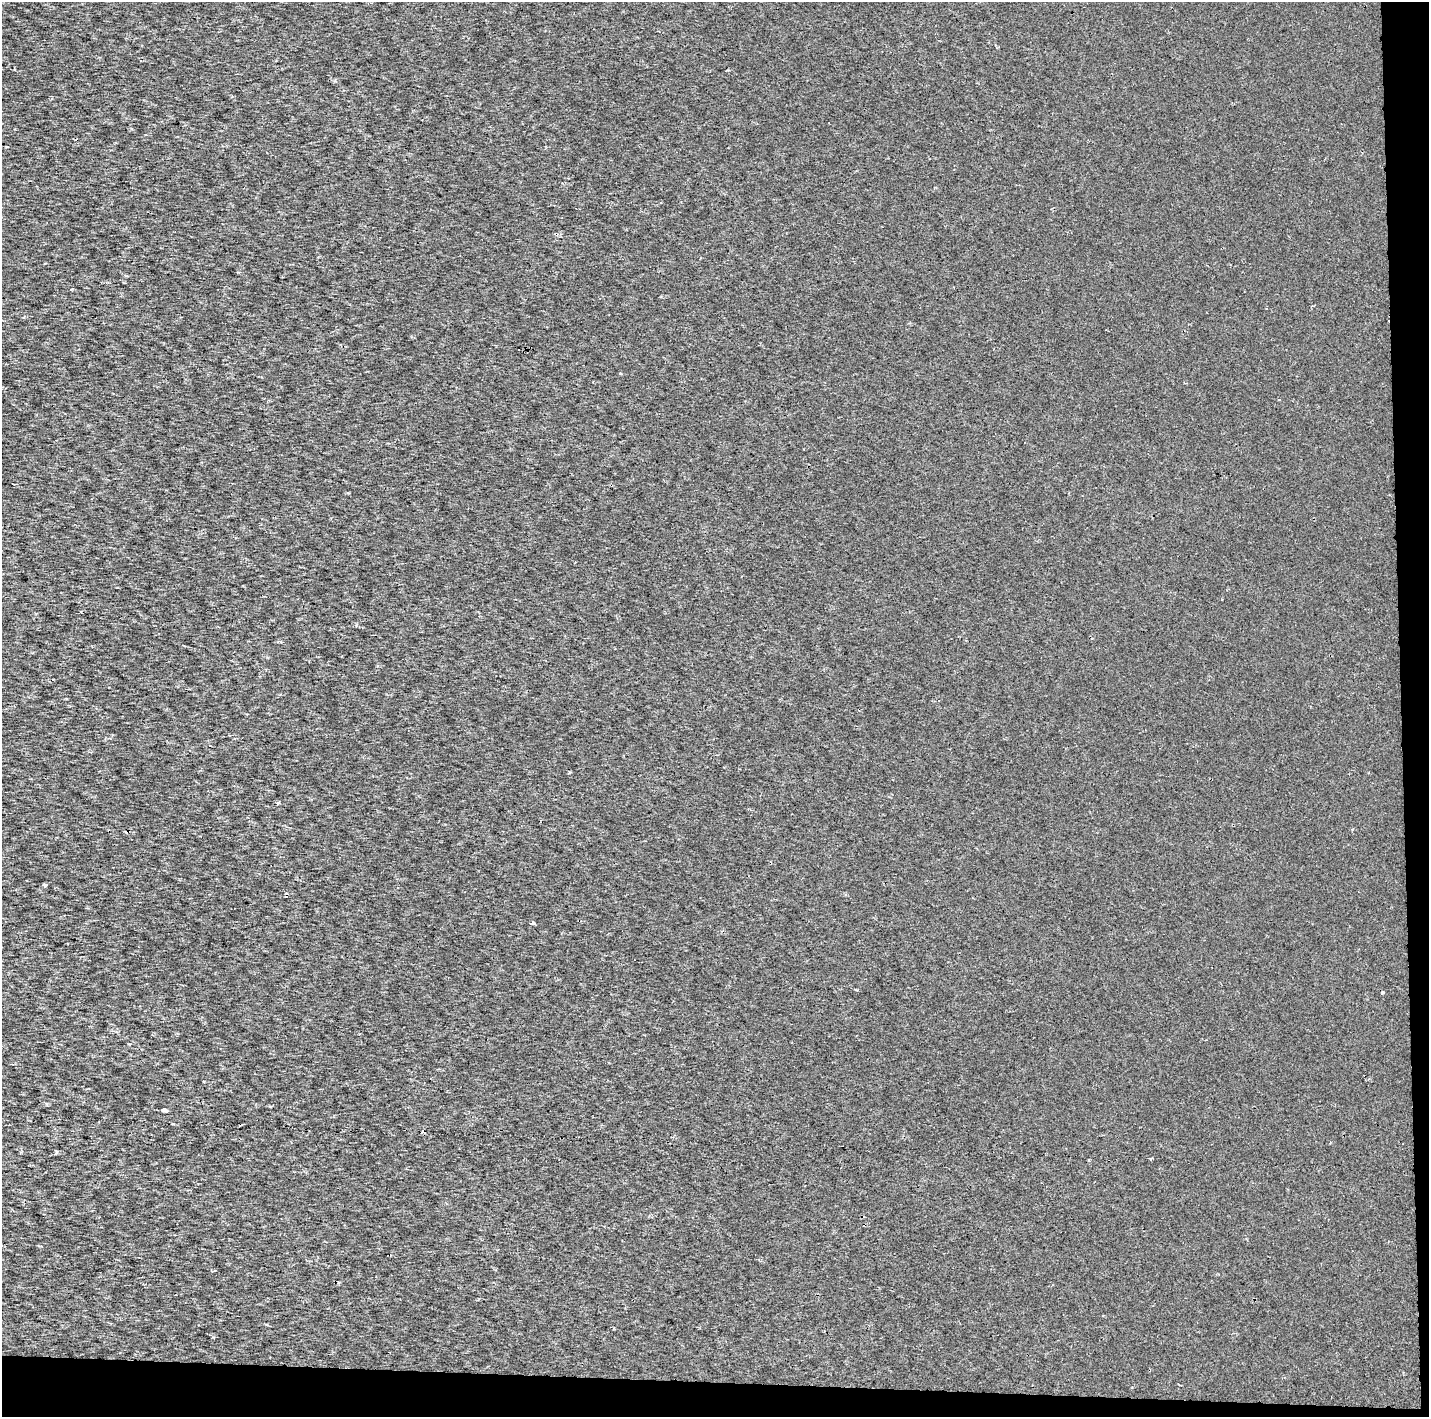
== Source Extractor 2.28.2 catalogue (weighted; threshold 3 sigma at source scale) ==
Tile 9 of 3 x 3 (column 3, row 3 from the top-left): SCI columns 2967-4393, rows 104-1518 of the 7053 x 4355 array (HDU 1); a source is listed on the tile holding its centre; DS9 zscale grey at full resolution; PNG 1431 x 1419 px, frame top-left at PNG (2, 2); no overlay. Shown black and unused: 4% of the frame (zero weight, under 2 of 3 exposures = <1% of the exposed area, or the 3 px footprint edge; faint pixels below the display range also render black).
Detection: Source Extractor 2.28.2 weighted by HDU 2 'WHT'; one run over the whole footprint, this tile lists its part. Background 3.28e-04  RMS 0.0027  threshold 0.0122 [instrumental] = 3 sigma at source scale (4.5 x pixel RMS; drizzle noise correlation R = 1.50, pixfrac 1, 0.0396/0.0396 arcsec/px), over >= 5 px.
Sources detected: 11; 3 cosmic-ray / hot-pixel residue — not listed; the other 8 listed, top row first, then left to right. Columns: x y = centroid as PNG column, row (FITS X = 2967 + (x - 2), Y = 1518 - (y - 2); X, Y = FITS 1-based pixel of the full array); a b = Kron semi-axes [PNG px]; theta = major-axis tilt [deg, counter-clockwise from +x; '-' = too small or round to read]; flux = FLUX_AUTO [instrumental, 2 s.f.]
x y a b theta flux
14 69 3 2 - 0.2
1352 829 4 3 - 0.28
45 885 4 3 - 3.2
533 923 3 3 - 1.9
1382 993 4 3 - 1.7
164 1110 4 3 - 2.1
1150 1159 3 3 - 0.38
1089 1160 3 2 - 0.59